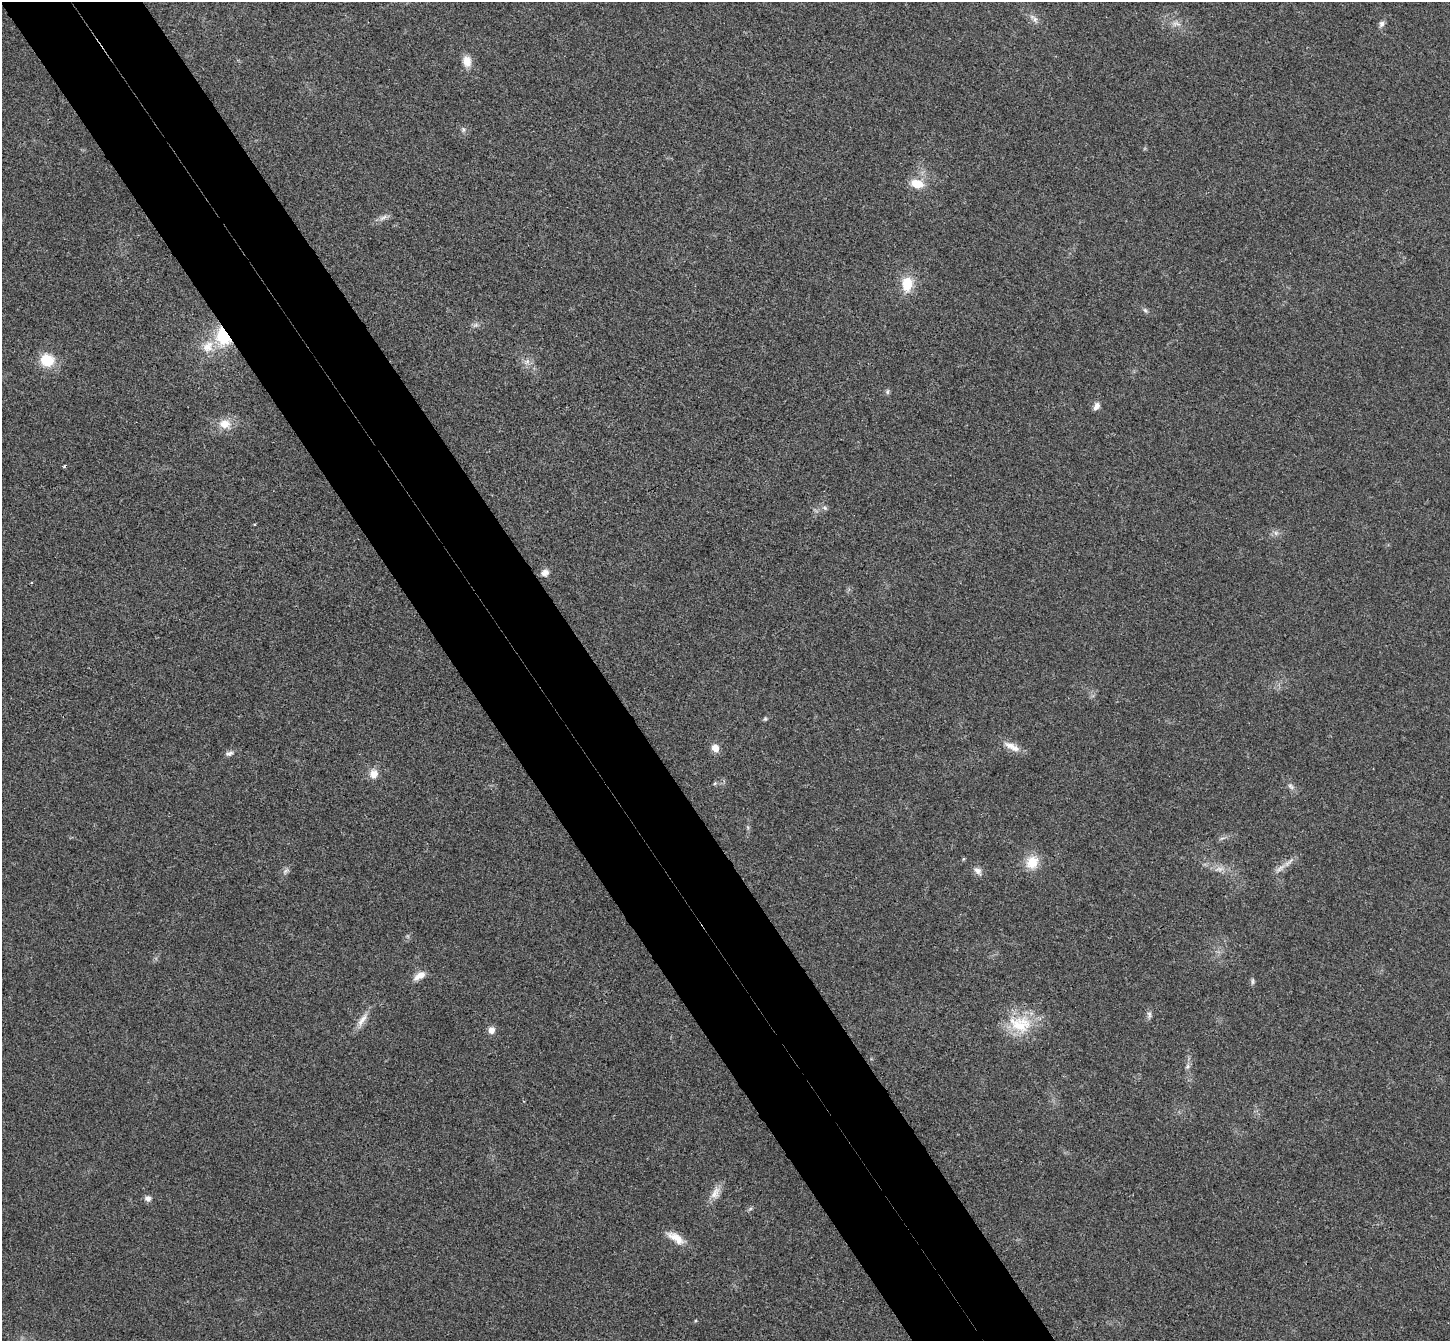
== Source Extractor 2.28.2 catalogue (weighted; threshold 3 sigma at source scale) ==
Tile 11 of 4 x 4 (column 3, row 3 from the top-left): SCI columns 2946-4393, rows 1530-2868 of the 5894 x 5870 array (HDU 1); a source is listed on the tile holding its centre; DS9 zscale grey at full resolution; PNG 1452 x 1343 px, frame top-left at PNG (2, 2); no overlay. Shown black and unused: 10% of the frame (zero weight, under 3 of 4 exposures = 6% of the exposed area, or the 3 px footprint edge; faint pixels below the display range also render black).
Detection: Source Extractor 2.28.2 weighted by HDU 2 'WHT'; one run over the whole footprint, this tile lists its part. Background 0.0249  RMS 0.0047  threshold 0.0209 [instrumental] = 3 sigma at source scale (4.5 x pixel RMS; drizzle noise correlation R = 1.50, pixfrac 1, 0.05/0.05 arcsec/px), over >= 5 px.
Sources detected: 44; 1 cosmic-ray / hot-pixel residue — not listed; the other 43 listed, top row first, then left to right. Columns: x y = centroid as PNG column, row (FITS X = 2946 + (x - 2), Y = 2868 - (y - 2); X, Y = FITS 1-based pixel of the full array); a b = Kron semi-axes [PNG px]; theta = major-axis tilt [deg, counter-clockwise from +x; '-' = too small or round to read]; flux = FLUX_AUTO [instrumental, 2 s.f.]
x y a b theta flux
1034 18 17 6 -43 2.3
1176 24 14 4 -6 1.8
1381 24 9 7 64 1.5
467 61 14 10 -85 4.5
463 129 8 4 -90 0.83
917 184 14 9 -13 7.8
383 217 12 5 27 1.8
907 284 16 12 87 10
1145 310 7 4 -45 0.89
475 325 9 3 31 1
223 336 21 15 -69 19
208 347 18 14 47 7.6
47 360 13 11 -16 13
527 361 7 5 1 1.4
888 392 8 4 81 0.81
1096 406 11 6 61 2.1
225 424 15 12 -5 6.2
825 508 6 4 -45 0.83
1276 533 7 4 -71 0.97
545 573 10 8 38 2.1
765 719 6 5 - 0.65
1010 745 15 9 -26 4.1
715 748 8 7 - 4
229 753 11 6 19 1.6
374 774 11 10 - 4
715 783 5 4 - 0.62
1291 786 11 6 -52 1.6
963 859 5 3 - 0.47
1032 862 15 13 53 8.6
1280 868 16 5 39 2.6
1219 869 11 6 -8 2.4
978 871 11 8 -47 2.4
420 976 17 8 31 3.8
1252 981 9 4 90 0.95
1149 1015 10 5 -82 1.3
362 1020 22 7 53 4
1018 1025 36 19 -25 17
491 1030 7 7 - 2.8
1188 1066 7 6 - 1.1
715 1193 20 9 59 4.3
148 1198 8 7 - 1.8
750 1209 6 4 20 0.77
676 1238 24 9 -32 6.1
Overlapping masked pixels (flux is a lower limit): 1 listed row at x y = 223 336